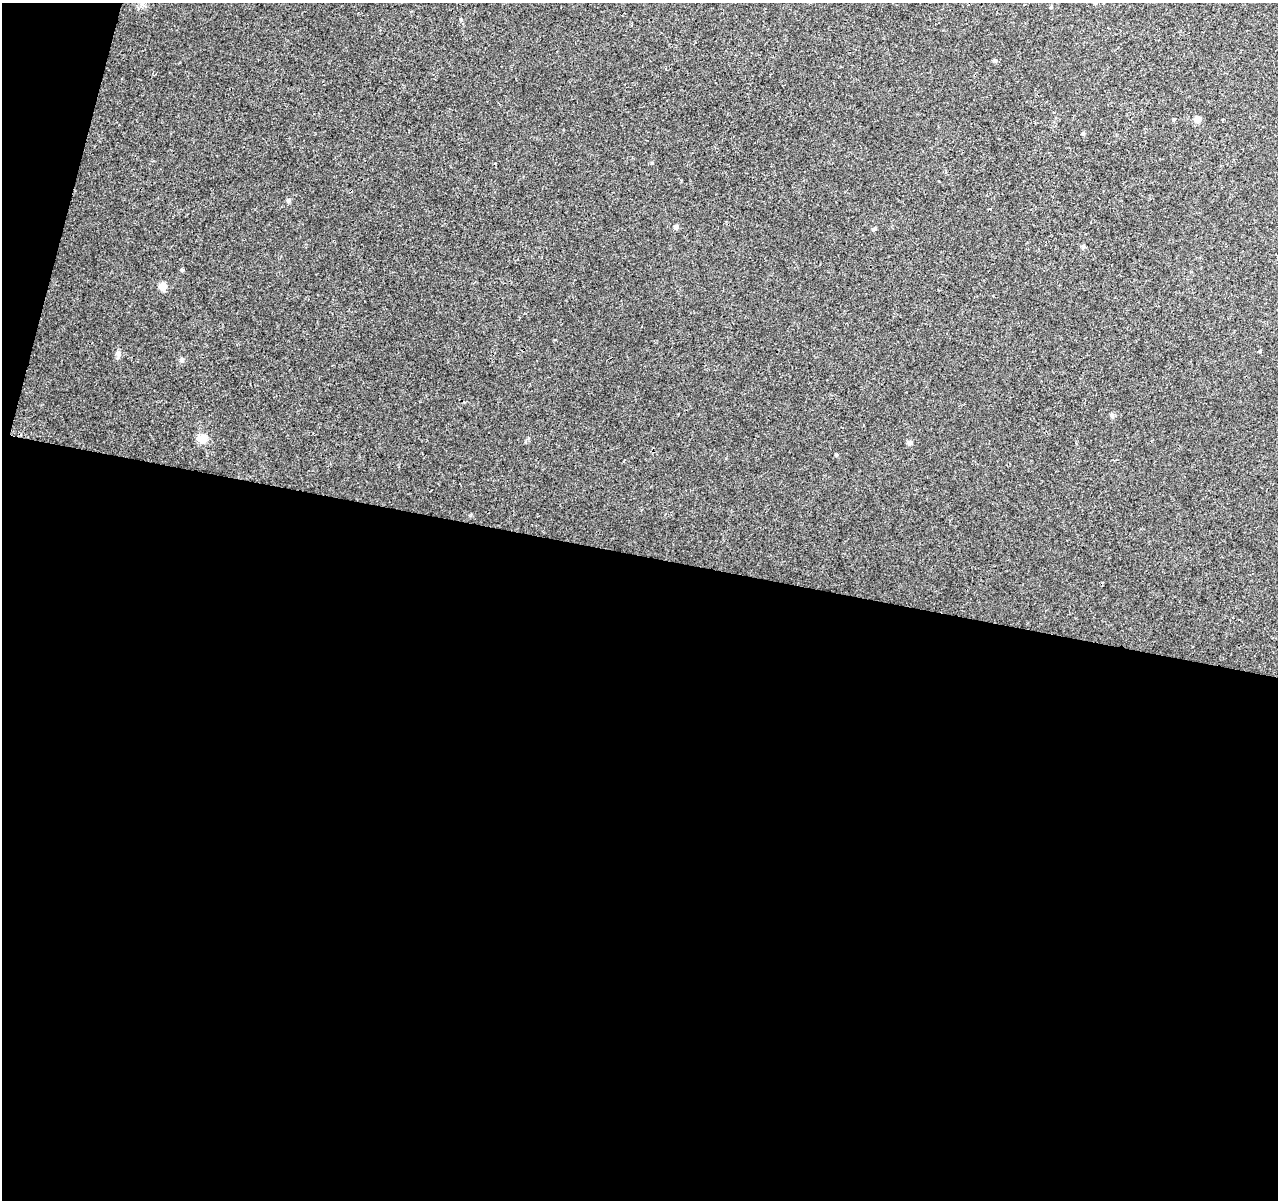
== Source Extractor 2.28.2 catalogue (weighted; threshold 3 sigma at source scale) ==
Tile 13 of 4 x 4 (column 1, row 4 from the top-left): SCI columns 10-1285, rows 286-1483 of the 5117 x 5298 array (HDU 1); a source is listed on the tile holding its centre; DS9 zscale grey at full resolution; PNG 1280 x 1202 px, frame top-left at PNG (2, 3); no overlay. Shown black and unused: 56% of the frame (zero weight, under 3 of 4 exposures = <1% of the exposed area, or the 3 px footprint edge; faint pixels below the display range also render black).
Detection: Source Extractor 2.28.2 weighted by HDU 2 'WHT'; one run over the whole footprint, this tile lists its part. Background 0.0078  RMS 0.0023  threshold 0.0102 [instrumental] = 3 sigma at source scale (4.5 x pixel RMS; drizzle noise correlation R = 1.50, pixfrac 1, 0.0396/0.0396 arcsec/px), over >= 5 px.
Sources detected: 18; all 18 listed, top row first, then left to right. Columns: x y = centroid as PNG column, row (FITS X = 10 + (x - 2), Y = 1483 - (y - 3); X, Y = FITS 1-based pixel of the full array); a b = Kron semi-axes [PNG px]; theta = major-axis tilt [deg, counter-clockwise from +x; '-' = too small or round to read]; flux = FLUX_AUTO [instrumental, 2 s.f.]
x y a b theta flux
142 4 6 5 - 0.52
995 60 6 4 -18 0.3
1173 119 5 4 - 0.27
1197 119 6 6 - 1.8
1083 133 5 4 - 0.27
288 201 6 6 - 0.43
676 227 6 5 - 0.69
874 229 6 4 30 0.4
1083 247 6 5 - 0.41
182 270 5 4 - 0.27
162 286 6 6 - 2.6
1260 351 4 4 - 0.22
118 353 8 7 - 0.77
182 360 6 6 - 0.56
1112 415 6 5 - 0.53
202 439 10 9 - 2.8
909 443 6 5 - 0.83
836 455 5 4 - 0.24
Unlisted compact peaks at least as high as the median listed source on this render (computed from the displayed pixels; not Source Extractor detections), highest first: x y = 652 163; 461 20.